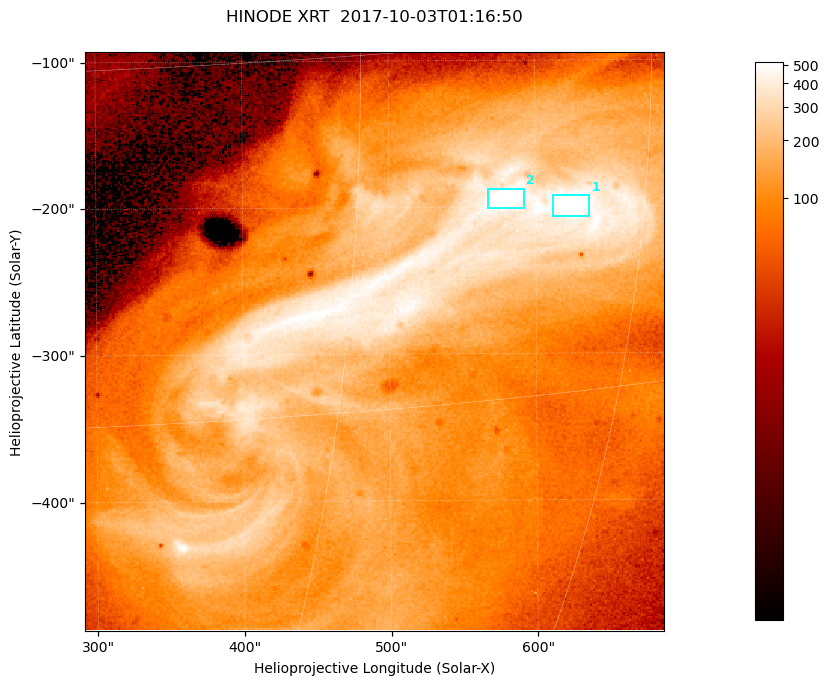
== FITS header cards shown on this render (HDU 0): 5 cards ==
TELESCOP= 'HINODE  '           /
INSTRUME= 'XRT     '           /
DATE_OBS= '2017-10-03T01:16:50.466' /
CTYPE1  = 'Solar-X '           /
CTYPE2  = 'Solar-Y '           /

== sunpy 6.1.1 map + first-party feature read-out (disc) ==
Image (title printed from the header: HINODE XRT  2017-10-03T01:16:50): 384 x 384 px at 1.03 arcsec/px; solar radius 958 arcsec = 932 px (partial field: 5.4% of the solar disc is inside the frame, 100% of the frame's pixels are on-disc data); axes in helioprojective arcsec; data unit not stated in the header (colour bar unlabelled)
Orientation: roll -0.357 deg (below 1 deg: not rotated)
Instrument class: DISC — disc imager (sunpy class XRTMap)
Bright regions (active regions / flare kernels): reference = the on-disc median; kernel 3 px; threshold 5 sigma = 404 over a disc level ~108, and >= 1.15x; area >= 147 px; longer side >= 5 px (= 5.1 arcsec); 2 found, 2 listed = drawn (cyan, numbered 1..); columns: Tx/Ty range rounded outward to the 5 arcsec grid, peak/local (2 s.f.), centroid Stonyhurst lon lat
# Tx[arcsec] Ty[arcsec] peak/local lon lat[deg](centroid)
1 610..640 -210..-190 5.5 +41 -7
2 565..595 -205..-185 6.1 +37 -6